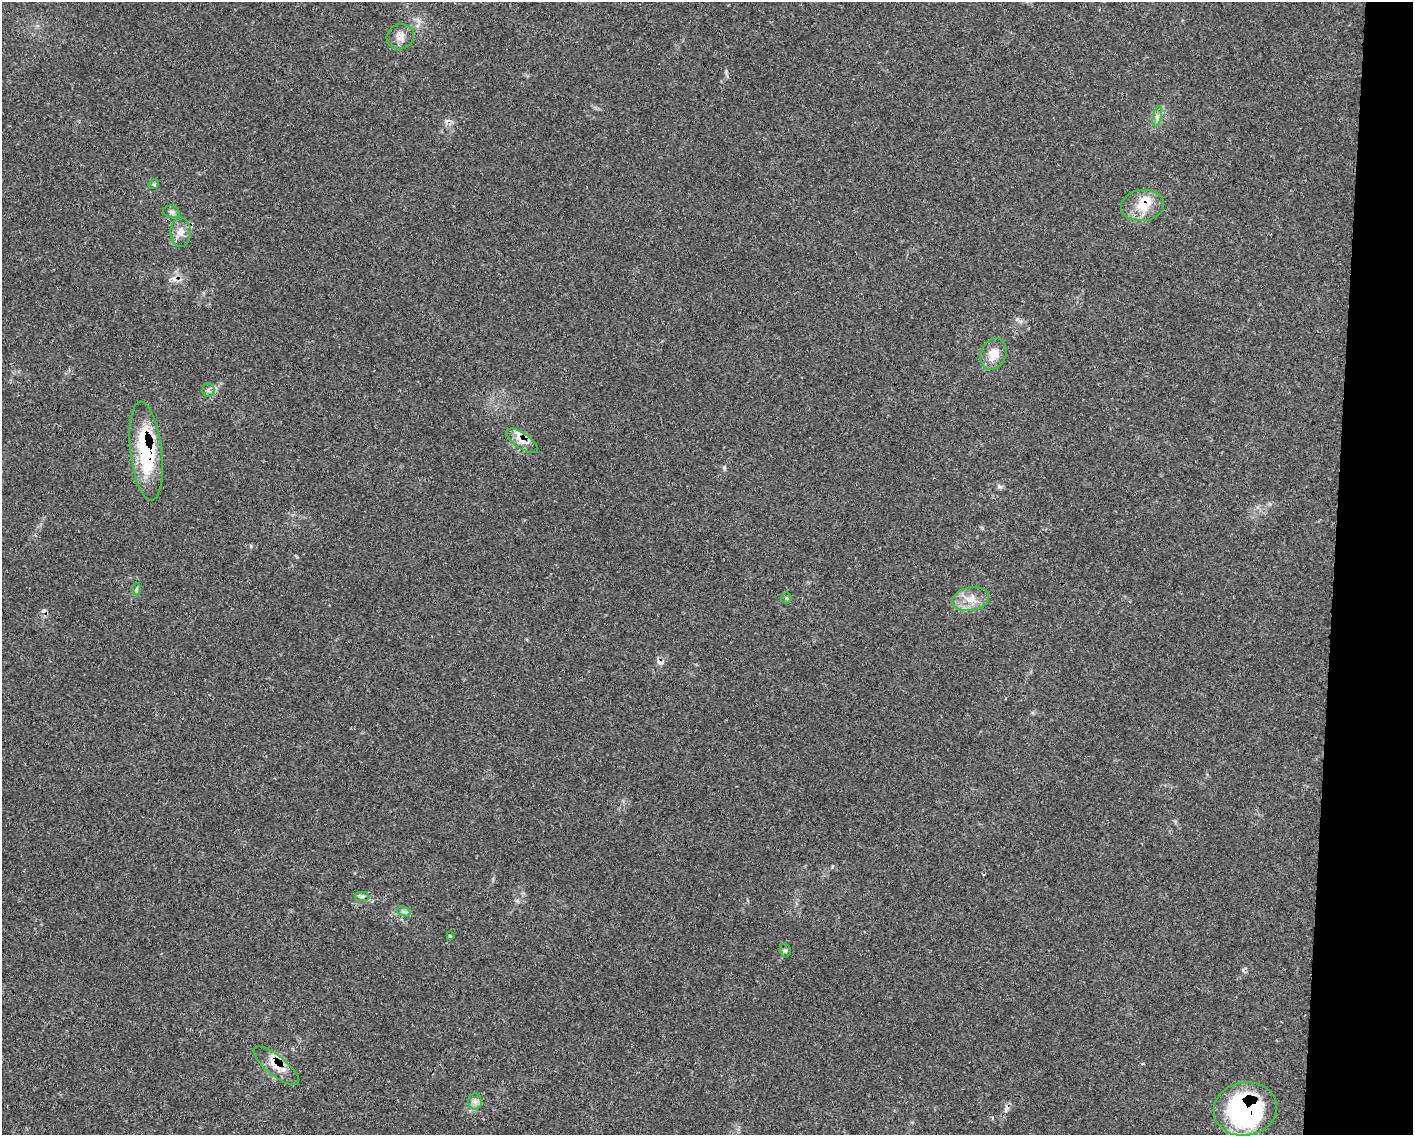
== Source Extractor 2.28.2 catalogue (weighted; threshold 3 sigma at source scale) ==
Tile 6 of 3 x 4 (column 3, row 2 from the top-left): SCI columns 3041-4451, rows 2268-3400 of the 4559 x 4536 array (HDU 1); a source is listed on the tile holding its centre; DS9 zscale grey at full resolution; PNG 1415 x 1137 px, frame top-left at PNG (2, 2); each listed source drawn as its Kron ellipse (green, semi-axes under 4 px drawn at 4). Shown black and unused: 6% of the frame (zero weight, under 3 of 4 exposures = <1% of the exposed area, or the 3 px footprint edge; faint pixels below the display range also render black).
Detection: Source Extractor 2.28.2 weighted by HDU 2 'WHT'; one run over the whole footprint, this tile lists its part. Background 0.0832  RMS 0.004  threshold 0.0178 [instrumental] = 3 sigma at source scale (4.5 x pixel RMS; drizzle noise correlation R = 1.50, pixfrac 1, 0.05/0.05 arcsec/px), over >= 5 px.
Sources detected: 28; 1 inside a brighter object's white glare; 5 cosmic-ray / hot-pixel residue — neither listed nor drawn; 2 inside a brighter listed object's ellipse — not listed separately; the other 20 listed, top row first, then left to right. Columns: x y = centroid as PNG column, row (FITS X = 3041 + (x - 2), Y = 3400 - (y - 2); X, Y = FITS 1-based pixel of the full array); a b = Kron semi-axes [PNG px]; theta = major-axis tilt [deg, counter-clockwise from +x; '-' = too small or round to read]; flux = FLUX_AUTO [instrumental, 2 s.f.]
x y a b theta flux
400 37 14 12 23 3.4
1157 116 10 4 77 1.3
154 184 5 4 - 0.57
1142 206 21 15 7 8.2
172 212 8 6 -15 1.2
181 232 15 10 89 3.4
993 354 16 12 65 5.9
208 390 6 6 - 1.1
522 441 18 7 -34 3.5
146 451 50 15 -83 35
137 589 6 4 88 0.64
786 598 5 5 - 0.61
971 599 19 11 10 5.6
362 896 7 4 -1 1
404 912 7 4 -19 0.91
450 936 4 3 - 0.44
785 950 7 5 -76 0.86
276 1066 28 9 -39 6.5
475 1101 8 7 - 1.6
1245 1109 32 26 11 67
Overlapping masked pixels (flux is a lower limit): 5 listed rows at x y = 1142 206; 522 441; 146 451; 276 1066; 1245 1109
Unlisted compact peaks at least as high as the median listed source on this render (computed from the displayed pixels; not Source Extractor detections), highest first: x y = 724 468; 251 546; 999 486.